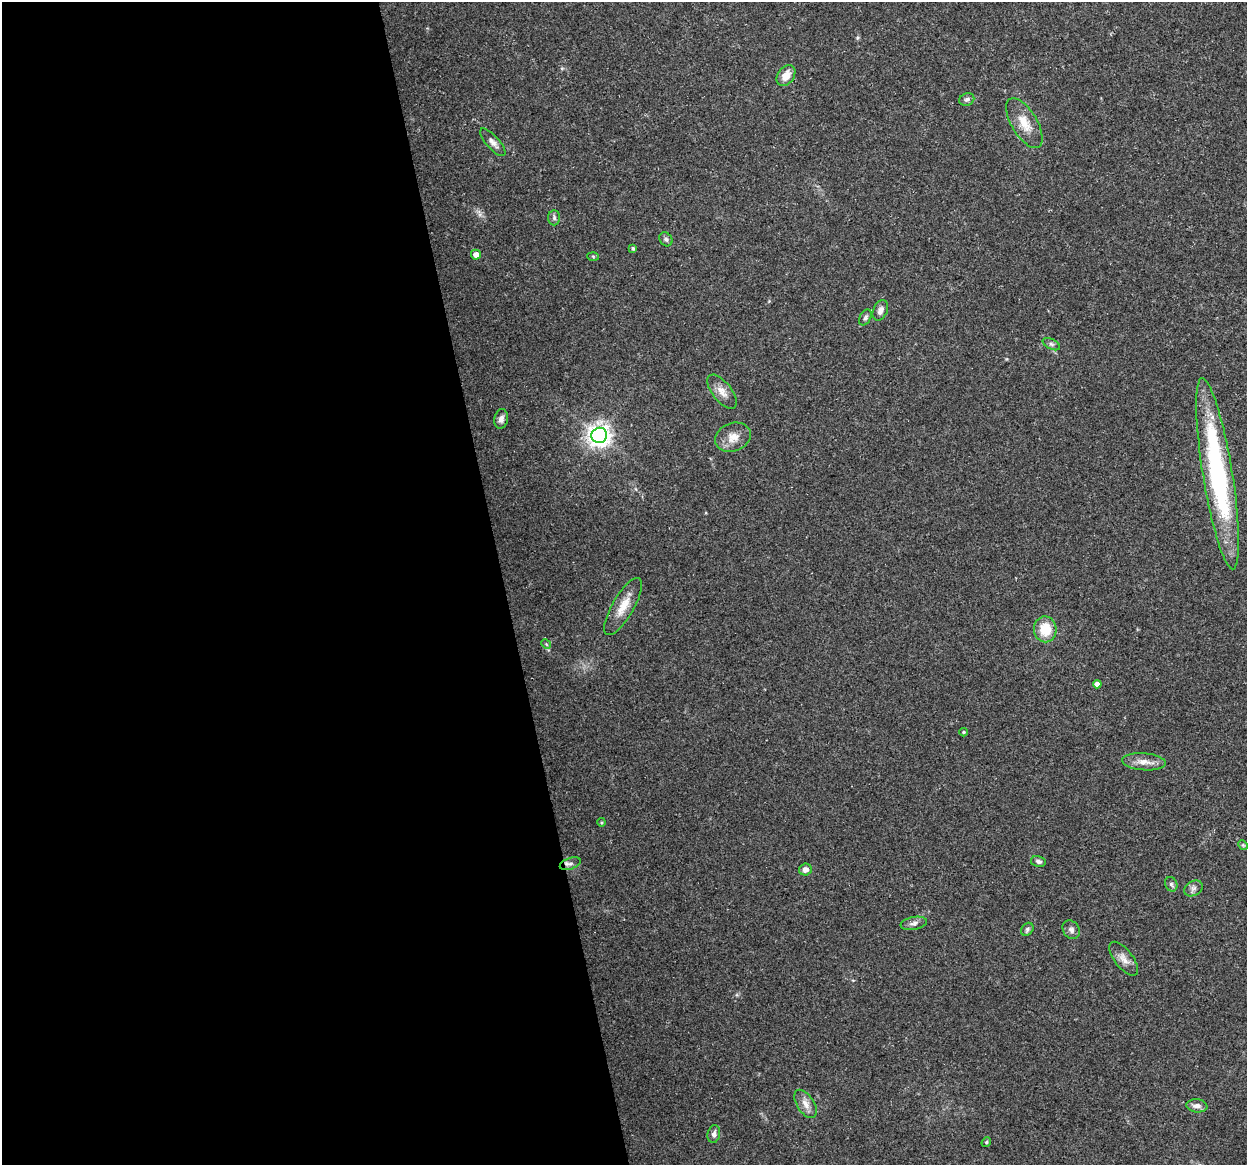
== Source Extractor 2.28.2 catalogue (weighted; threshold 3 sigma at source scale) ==
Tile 9 of 4 x 4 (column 1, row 3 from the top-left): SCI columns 1-1245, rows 1196-2358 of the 4981 x 4766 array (HDU 1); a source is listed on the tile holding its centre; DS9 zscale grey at full resolution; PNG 1249 x 1167 px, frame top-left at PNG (2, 2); each listed source drawn as its Kron ellipse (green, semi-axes under 4 px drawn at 4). Shown black and unused: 40% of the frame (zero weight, under 3 of 5 exposures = <1% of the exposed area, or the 3 px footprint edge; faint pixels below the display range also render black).
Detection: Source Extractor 2.28.2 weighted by HDU 2 'WHT'; one run over the whole footprint, this tile lists its part. Background 0.025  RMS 0.0033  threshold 0.0147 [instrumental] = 3 sigma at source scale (4.5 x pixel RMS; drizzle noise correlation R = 1.50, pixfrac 1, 0.0396/0.0396 arcsec/px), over >= 5 px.
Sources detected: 38; all 38 listed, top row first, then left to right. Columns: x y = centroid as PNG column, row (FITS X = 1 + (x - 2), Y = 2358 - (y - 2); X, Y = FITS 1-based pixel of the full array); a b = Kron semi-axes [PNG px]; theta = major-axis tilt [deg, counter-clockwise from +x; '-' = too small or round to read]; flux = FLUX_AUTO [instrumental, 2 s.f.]
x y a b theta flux
786 76 11 8 54 3.6
967 99 8 6 24 0.89
1024 123 28 13 -59 6.1
493 142 17 6 -48 1.8
554 218 7 6 - 0.78
666 239 7 6 - 0.79
633 248 4 4 - 0.51
476 255 5 5 - 2.8
593 256 6 4 -3 0.37
880 310 11 7 66 1.7
865 317 8 5 59 0.78
1051 344 9 5 -27 0.84
722 392 20 9 -51 3
501 419 10 7 77 1.6
599 435 8 7 - 260
733 437 18 14 20 4.2
1218 474 97 15 -81 64
623 606 32 11 60 5.9
1045 629 13 11 -87 8.3
546 644 5 4 - 0.37
1097 684 4 4 - 1.9
963 732 4 3 - 0.38
1144 762 22 8 -4 3.2
601 822 4 4 - 0.36
1243 845 5 4 - 0.37
1038 861 7 5 -11 1
570 864 11 5 20 1.1
805 870 6 6 - 2.1
1171 884 7 6 - 0.8
1193 888 10 7 31 1.2
914 923 13 6 11 1.4
1027 929 7 5 47 0.83
1071 930 10 8 -54 1.4
1124 959 20 9 -52 2.9
805 1104 16 8 -57 2.7
1197 1106 10 6 -7 1.9
714 1134 9 6 80 1.4
986 1142 5 4 - 0.43